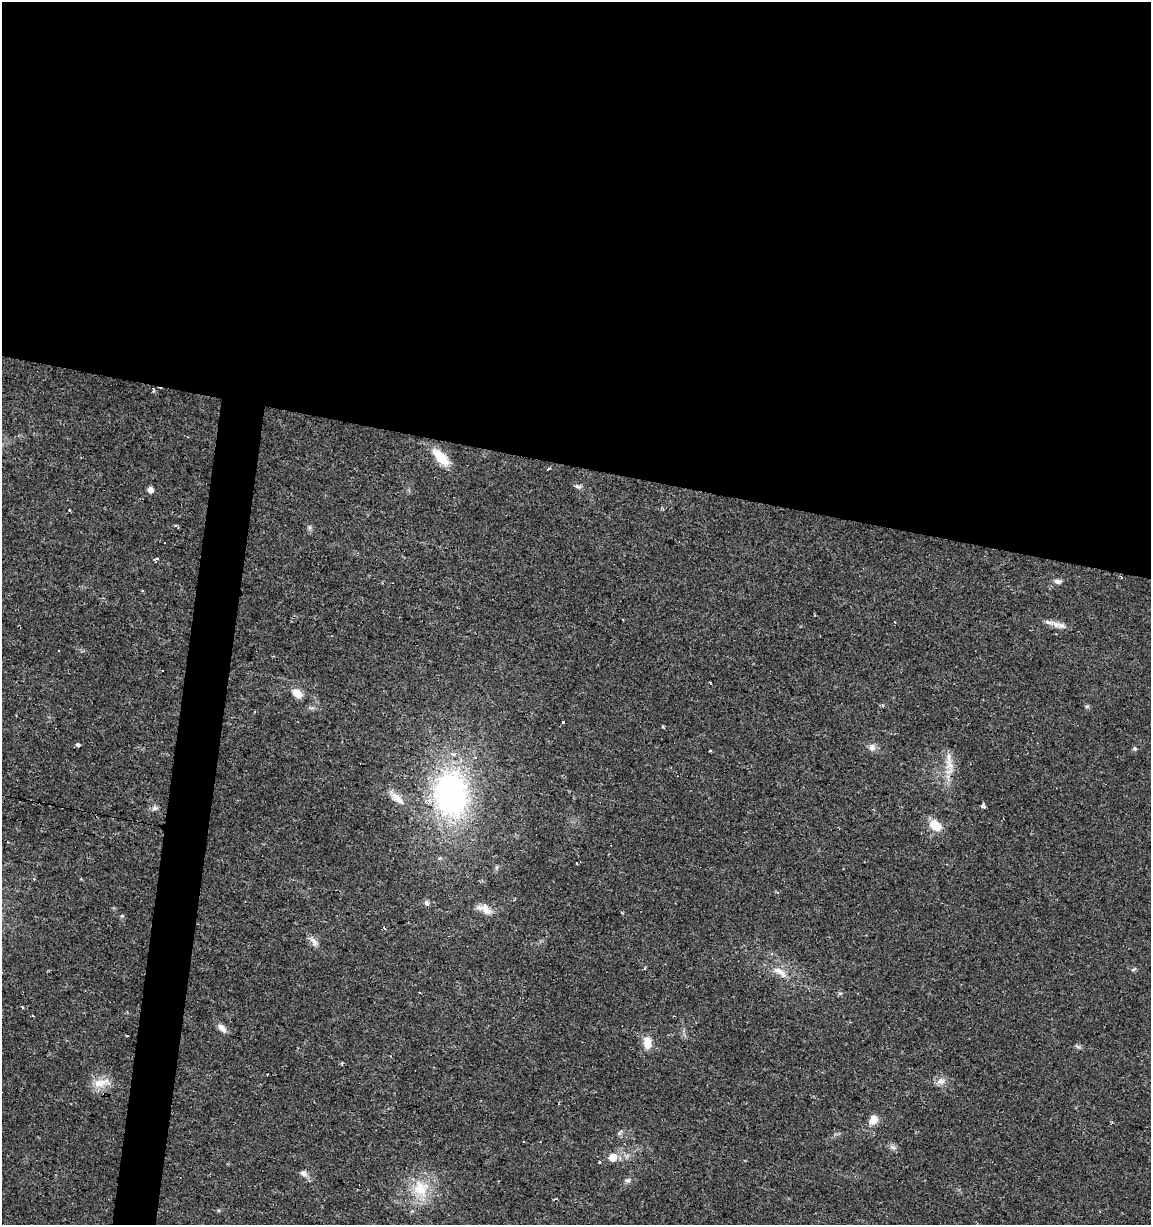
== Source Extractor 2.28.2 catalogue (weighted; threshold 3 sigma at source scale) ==
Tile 3 of 4 x 4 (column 3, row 1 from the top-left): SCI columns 2584-3732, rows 3669-4891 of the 5106 x 4899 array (HDU 1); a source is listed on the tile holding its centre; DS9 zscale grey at full resolution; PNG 1153 x 1227 px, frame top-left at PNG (2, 2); no overlay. Shown black and unused: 41% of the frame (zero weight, under 2 of 3 exposures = <1% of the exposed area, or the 3 px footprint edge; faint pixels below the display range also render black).
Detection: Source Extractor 2.28.2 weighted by HDU 2 'WHT'; one run over the whole footprint, this tile lists its part. Background 0.0131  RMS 0.0028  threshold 0.0127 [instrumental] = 3 sigma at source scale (4.5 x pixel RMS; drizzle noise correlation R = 1.50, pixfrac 1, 0.0396/0.0396 arcsec/px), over >= 5 px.
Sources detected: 53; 14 cosmic-ray / hot-pixel residue — not listed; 3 inside a brighter listed object's ellipse — not listed separately; the other 36 listed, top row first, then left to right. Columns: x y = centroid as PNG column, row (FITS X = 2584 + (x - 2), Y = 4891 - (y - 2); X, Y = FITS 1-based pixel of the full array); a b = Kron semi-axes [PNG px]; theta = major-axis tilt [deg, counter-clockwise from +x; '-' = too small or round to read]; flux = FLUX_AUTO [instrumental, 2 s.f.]
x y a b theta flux
441 457 24 10 -47 6.4
549 469 4 2 - 0.53
578 486 10 5 -17 0.81
150 490 6 6 - 1.3
69 510 3 2 - 0.47
309 527 8 5 -84 0.66
1058 581 11 6 -3 1.1
1049 622 19 5 -11 1.7
297 693 12 8 -41 3.2
1087 706 7 4 1 0.41
562 723 3 3 - 0.96
77 746 3 3 - 3.9
872 747 10 8 74 1.4
1135 749 5 5 - 0.54
950 765 16 12 -89 3.8
451 794 46 34 -86 71
396 797 25 8 -43 3
983 806 5 4 - 0.76
155 808 8 6 41 0.78
1003 818 2 2 - 0.23
935 825 15 10 -38 4.6
427 903 8 6 -47 0.74
486 911 15 10 -5 2.4
314 942 14 8 -55 1.6
779 971 17 9 -26 2.8
222 1028 14 7 -46 1.6
647 1043 17 10 -83 3.1
941 1081 12 9 11 1.8
101 1083 25 11 12 4
873 1119 11 9 74 2.7
892 1147 9 6 -27 0.93
613 1157 6 6 - 5.1
599 1162 4 3 - 0.25
303 1173 8 7 - 1.3
628 1180 7 6 - 0.76
421 1188 26 24 -66 10
Overlapping masked pixels (flux is a lower limit): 2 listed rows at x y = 451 794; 396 797